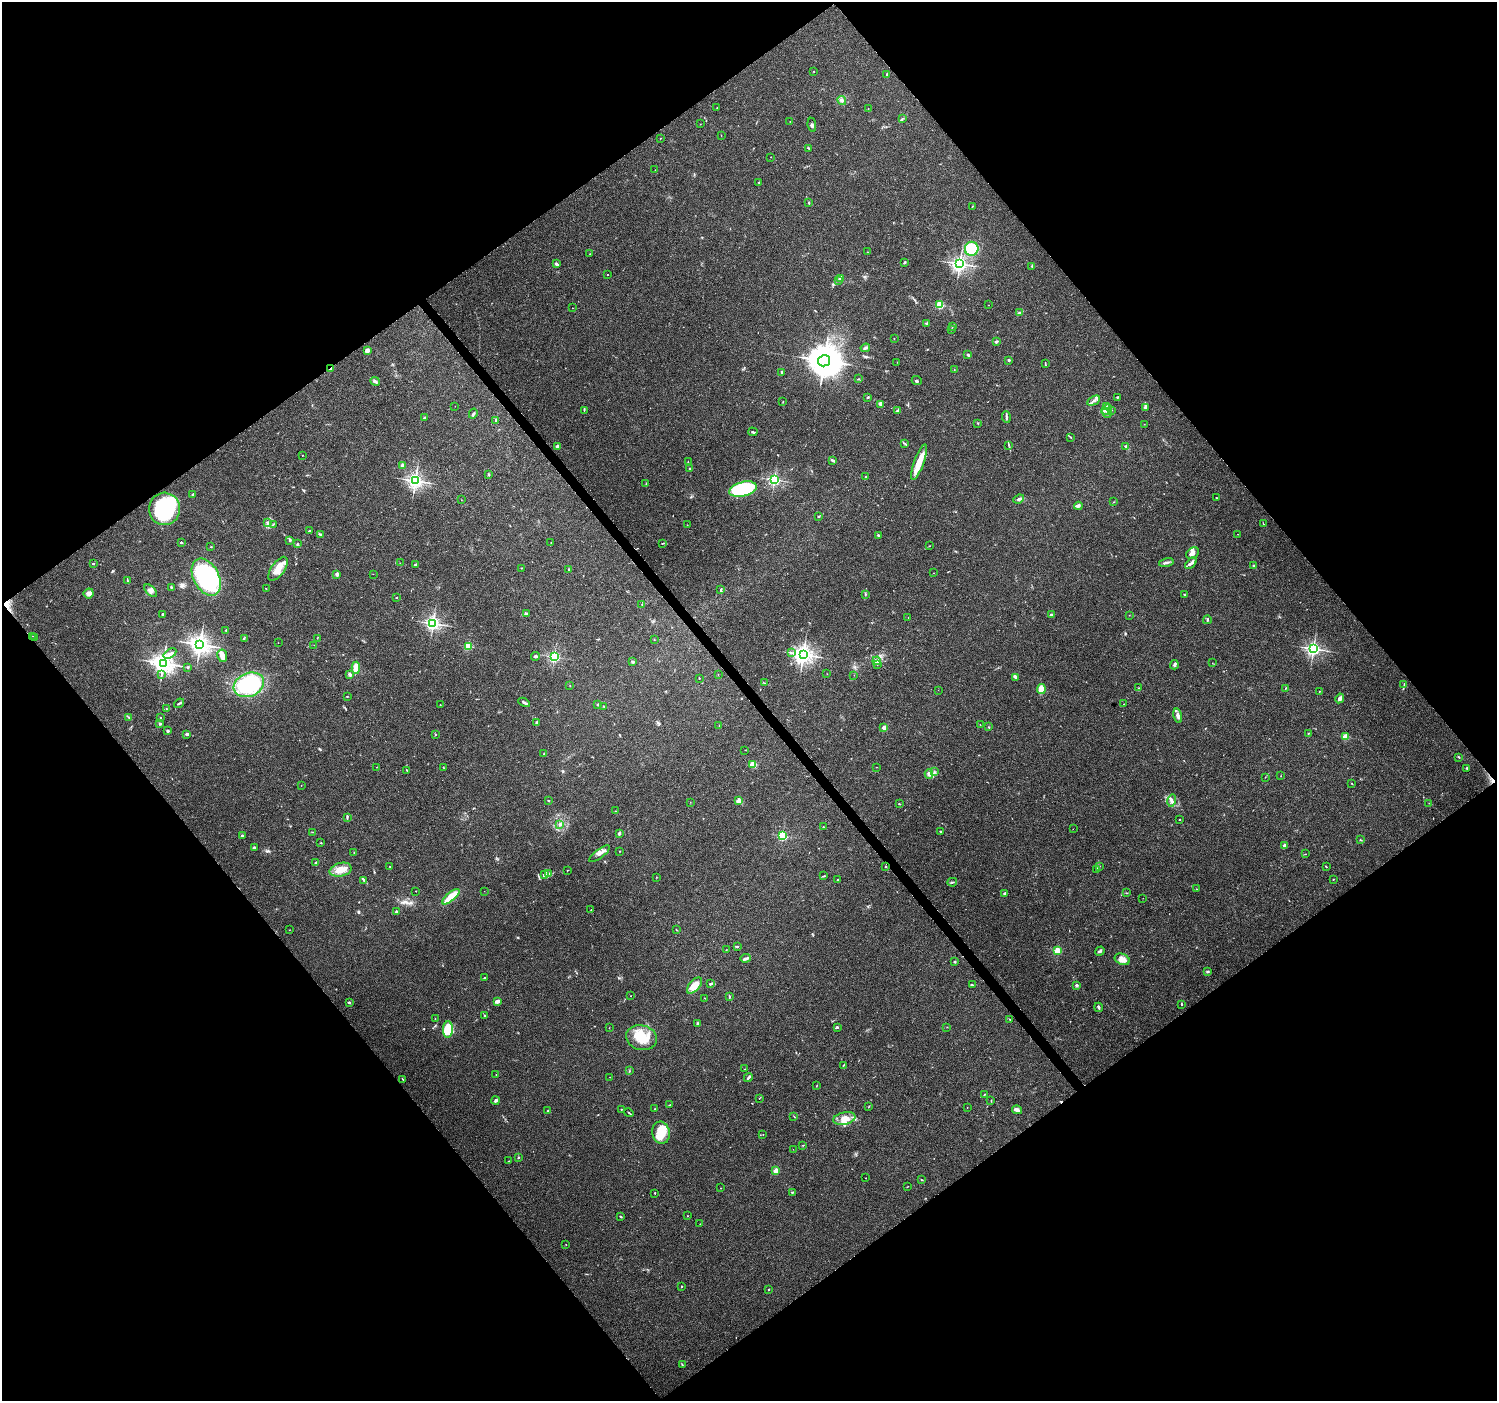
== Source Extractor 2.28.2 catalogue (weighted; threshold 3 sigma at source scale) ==
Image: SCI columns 1-5979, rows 137-5729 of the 5984 x 5930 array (HDU 1 of 3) = the unmasked area's bounding box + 8 px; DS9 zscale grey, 4 x 4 block average (1 PNG px = mean of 4 x 4 image px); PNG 1499 x 1403 px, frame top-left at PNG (2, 2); each listed source drawn as its Kron ellipse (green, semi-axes under 4 px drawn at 4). Shown black and unused: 50% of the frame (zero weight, under 3 of 4 exposures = <1% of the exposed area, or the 3 px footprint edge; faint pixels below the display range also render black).
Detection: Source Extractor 2.28.2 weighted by HDU 2 'WHT'. Background 0.0621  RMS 0.004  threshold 0.0182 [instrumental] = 3 sigma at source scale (4.5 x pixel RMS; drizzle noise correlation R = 1.50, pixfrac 1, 0.0396/0.0396 arcsec/px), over >= 5 px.
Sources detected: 380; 5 inside a brighter object's white glare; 3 cosmic-ray / hot-pixel residue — neither listed nor drawn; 11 coinciding with a brighter row at this scale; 19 inside a brighter listed object's ellipse — not listed separately; the other 342 listed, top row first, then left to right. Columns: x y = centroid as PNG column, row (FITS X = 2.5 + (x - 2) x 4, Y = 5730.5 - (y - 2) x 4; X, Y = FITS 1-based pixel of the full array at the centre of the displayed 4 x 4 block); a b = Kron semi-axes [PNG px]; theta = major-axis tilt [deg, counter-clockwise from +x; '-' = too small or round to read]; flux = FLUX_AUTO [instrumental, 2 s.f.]
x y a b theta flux
814 71 2 2 - 0.94
887 74 2 2 - 1.7
842 100 4 2 - 2.8
717 108 2 2 - 0.81
868 109 2 2 - 0.91
902 118 2 2 - 1.2
790 121 2 2 - 0.57
700 124 2 2 - 0.54
812 125 7 2 -81 4.2
721 135 2 2 - 0.67
660 138 2 2 - 0.62
808 148 3 2 - 1.2
771 157 2 2 - 1.2
655 170 2 2 - 0.54
759 182 2 2 - 2
809 203 2 2 - 6.3
972 206 2 2 - 0.83
972 249 7 7 - 50
868 252 2 2 - 0.75
590 254 2 2 - 0.89
904 262 3 2 - 2.8
556 264 4 2 - 5.3
960 264 2 2 - 880
1032 266 2 2 - 1.3
608 275 2 2 - 0.95
840 278 2 2 - 35
838 281 3 2 - 1.8
940 305 2 2 - 170
988 305 2 2 - 0.52
572 308 2 2 - 0.79
1020 312 3 2 - 2.5
926 323 3 2 - 2.8
952 327 2 2 - 0.75
951 329 2 2 - 0.96
894 338 2 2 - 1.8
996 342 3 2 - 4
865 348 5 2 - 7
367 350 3 2 - 21
968 355 3 2 - 4.2
1009 360 3 2 - 2.3
824 361 6 5 - 6400
897 362 2 2 - 0.59
1045 363 3 2 - 1.6
331 368 4 2 - 6.3
954 370 2 2 - 0.84
782 372 2 2 - 9.1
858 379 2 2 - 1.3
375 381 5 3 - 5.5
917 381 5 2 - 3.4
868 397 3 2 - 1.8
1117 397 2 2 - 2.6
1094 401 7 2 27 6.1
783 402 2 2 - 1
881 404 3 3 - 13
455 406 2 2 - 0.47
1106 406 3 2 - 1.7
1145 408 3 3 - 2.8
584 410 2 2 - 1.4
1107 410 6 2 40 7
897 411 3 2 - 4.1
1111 411 2 2 - 1.3
1107 413 5 2 - 4.1
473 414 5 2 - 3.7
1006 417 6 2 -86 4.3
424 418 2 2 - 8.6
496 420 3 2 - 3.4
978 423 2 2 - 1.4
1144 424 2 2 - 0.51
753 432 5 2 - 2.9
1071 438 2 2 - 0.81
905 444 3 2 - 2.2
1009 445 2 2 - 1.1
557 447 2 2 - 27
1126 447 3 2 - 2
302 455 2 2 - 1.1
833 460 4 2 - 3.9
688 462 2 2 - 0.74
919 462 19 5 69 37
402 465 2 2 - 23
690 468 2 2 - 1.8
489 475 2 2 - 3
865 477 2 2 - 1.2
774 480 2 2 - 520
415 481 2 2 - 930
646 483 2 2 - 1.1
743 489 14 7 14 150
193 494 2 2 - 7.4
1216 498 3 2 - 1.2
1019 499 5 3 - 5.5
461 500 2 2 - 0.42
1114 502 3 2 - 1
1078 506 4 3 - 4.6
164 509 16 15 - 190
819 516 2 2 - 1.4
268 522 3 3 - 4.1
273 524 2 2 - 0.87
1263 524 3 2 - 1.8
687 525 2 2 - 0.55
309 531 3 2 - 1.9
1238 534 2 2 - 0.54
320 535 4 2 - 3
878 535 2 2 - 3.3
289 540 3 2 - 2.2
551 542 2 2 - 1.1
181 543 3 2 - 2.6
662 543 2 2 - 1.3
297 544 4 2 - 2.4
929 546 2 2 - 1
211 547 2 2 - 0.88
1193 553 7 5 37 9.6
1166 562 7 2 13 5.9
400 563 2 2 - 0.51
1191 563 7 3 47 8.6
93 564 2 2 - 2.1
415 565 4 2 - 3.3
1254 566 2 2 - 12
522 568 2 2 - 1.1
278 569 14 6 54 29
569 569 3 2 - 3
934 573 2 2 - 0.48
337 574 2 2 - 29
373 574 2 2 - 0.5
206 577 20 12 -62 350
127 580 2 2 - 1.3
171 587 3 2 - 1.3
266 588 2 2 - 1
720 590 2 2 - 1.1
151 591 8 4 -47 9.9
89 593 5 5 - 9.8
865 594 2 2 - 2.2
1184 595 3 2 - 1.4
396 597 2 2 - 3.7
642 604 2 2 - 1.1
163 614 2 2 - 2.7
526 614 3 2 - 2.6
1051 614 2 2 - 7.6
1129 615 2 2 - 0.62
908 618 2 2 - 0.48
1207 620 4 2 - 2.2
433 623 2 2 - 750
226 630 2 2 - 1.5
33 636 2 2 - 0.48
35 638 2 2 - 6
244 638 3 2 - 1.9
317 638 2 2 - 1.1
654 640 2 2 - 0.76
278 643 2 2 - 0.4
200 644 3 3 - 1800
314 645 2 2 - 0.39
468 646 2 2 - 190
1313 649 2 2 - 760
791 652 2 2 - 1.3
170 654 7 2 33 8.1
803 654 3 3 - 1400
222 656 6 5 - 11
536 656 4 3 - 3.3
554 657 2 2 - 410
877 661 4 3 - 4.8
632 662 3 2 - 4.6
163 663 3 3 - 1800
1212 663 2 2 - 0.56
878 664 2 2 - 1.2
1174 665 4 2 - 6
188 667 2 2 - 1.5
356 668 6 3 87 34
350 674 3 2 - 8.4
718 674 2 2 - 0.66
827 674 2 2 - 0.55
161 675 2 2 - 1.1
854 675 2 2 - 0.57
1016 677 4 2 - 3.5
699 678 2 2 - 1.1
764 683 2 2 - 1.3
249 685 16 11 22 240
570 685 2 2 - 0.74
1404 685 3 2 - 2.3
1139 688 2 2 - 0.97
1041 689 5 4 - 29
1285 689 2 2 - 0.72
938 690 2 2 - 0.37
1319 691 2 2 - 1
347 697 2 2 - 0.96
1340 698 5 3 - 8.4
524 702 6 2 -30 4.8
179 703 5 2 - 3.7
598 704 2 2 - 8.3
1124 704 2 2 - 1.8
440 705 2 2 - 0.75
604 706 3 2 - 1.9
166 709 2 2 - 0.69
1178 716 7 3 -77 9.4
129 717 2 2 - 0.81
160 717 2 2 - 1.5
536 722 3 2 - 3.1
160 724 2 2 - 3.9
980 725 2 2 - 0.52
719 726 2 2 - 0.6
884 727 2 2 - 39
989 727 2 2 - 1.3
168 731 3 2 - 3.7
187 734 4 3 - 4
1308 734 4 2 - 2
435 735 2 2 - 0.88
1345 737 2 2 - 89
745 750 2 2 - 0.44
544 754 2 2 - 1.1
1459 757 3 2 - 1.6
753 764 4 3 - 25
376 767 2 2 - 0.79
876 767 2 2 - 0.87
444 768 2 2 - 0.96
1467 768 3 2 - 2
407 770 3 2 - 1.3
934 772 2 2 - 1.2
929 774 5 3 - 6.1
1281 776 2 2 - 0.78
1265 777 2 2 - 0.51
1352 783 2 2 - 1.3
301 785 2 2 - 0.59
548 800 2 2 - 1.2
739 801 2 2 - 57
1172 801 6 3 76 7.6
690 802 2 2 - 0.47
1429 803 2 2 - 0.66
899 804 3 2 - 1.4
615 811 2 2 - 1
347 817 2 2 - 2.6
1180 819 2 2 - 2.3
560 824 3 3 - 2.9
823 827 2 2 - 1.1
1073 829 2 2 - 0.84
940 831 2 2 - 1.5
312 832 2 2 - 0.67
619 833 3 2 - 6
242 836 3 2 - 4.2
782 836 2 2 - 240
1360 840 3 2 - 1.4
321 843 2 2 - 0.96
1284 846 2 2 - 25
254 847 3 2 - 1.9
620 851 2 2 - 1.2
354 852 2 2 - 0.81
599 854 12 2 37 9.6
1306 854 2 2 - 0.58
315 862 2 2 - 1.9
390 866 2 2 - 3.1
885 866 2 2 - 1.4
1099 866 2 2 - 1
1327 867 2 2 - 0.64
1097 869 4 2 - 1.6
341 870 11 6 14 28
567 870 2 2 - 0.87
548 873 4 3 - 4.8
544 874 3 2 - 2.5
824 876 2 2 - 1.4
656 877 2 2 - 0.69
1333 879 2 2 - 1.1
364 880 4 2 - 2.9
837 880 2 2 - 1.1
952 882 5 2 - 2.9
1196 889 2 2 - 1.4
416 891 2 2 - 0.65
484 891 2 2 - 0.41
1127 893 2 2 - 0.76
1005 894 2 2 - 12
451 897 11 4 40 38
1143 898 2 2 - 0.43
591 910 2 2 - 1.3
396 912 2 2 - 4.7
289 930 2 2 - 0.5
677 930 3 2 - 0.81
737 947 2 2 - 2.9
726 950 2 2 - 0.55
1058 950 2 2 - 110
1100 951 5 2 - 4.7
745 958 5 3 - 4.8
1122 959 8 5 -22 14
955 962 2 2 - 4.8
1207 972 2 2 - 1.8
484 978 2 2 - 1.3
711 984 4 2 - 3.2
972 985 4 2 - 2.6
1077 985 2 2 - 15
694 986 9 5 49 37
631 996 2 2 - 1.1
729 997 3 2 - 2.3
704 998 2 2 - 0.66
497 1001 4 2 - 10
349 1002 3 2 - 2.9
1182 1004 3 2 - 2
1099 1007 5 2 - 3.4
484 1016 2 2 - 1.7
435 1018 2 2 - 0.74
1010 1019 2 2 - 0.86
698 1023 3 2 - 2.2
837 1027 3 2 - 3.3
947 1027 2 2 - 0.57
609 1028 2 2 - 0.55
448 1029 8 5 87 76
641 1038 15 12 -17 62
843 1065 2 2 - 1.6
744 1069 2 2 - 0.67
629 1071 3 2 - 1.1
496 1075 2 2 - 1.2
610 1077 2 2 - 0.52
748 1077 5 3 - 4.1
403 1079 3 2 - 1.8
816 1086 2 2 - 0.93
985 1094 2 2 - 1
759 1098 2 2 - 0.73
496 1100 4 2 - 3.9
991 1101 2 2 - 0.62
670 1105 2 2 - 0.94
869 1106 2 2 - 0.85
967 1108 2 2 - 0.81
621 1109 2 2 - 1.3
655 1109 2 2 - 1.2
548 1110 2 2 - 0.97
1017 1110 5 3 - 6.2
629 1113 5 2 - 2.2
794 1116 2 2 - 0.97
844 1119 11 6 12 23
661 1133 11 9 -76 56
763 1134 2 2 - 0.61
803 1145 2 2 - 1.1
793 1149 2 2 - 0.5
518 1158 2 2 - 2.3
508 1161 2 2 - 0.71
776 1171 2 2 - 81
866 1178 2 2 - 1.7
922 1180 2 2 - 0.95
907 1187 2 2 - 0.72
721 1188 2 2 - 0.47
792 1192 2 2 - 2.7
655 1193 2 2 - 1.9
620 1216 2 2 - 1.7
687 1216 2 2 - 0.74
700 1224 2 2 - 0.4
566 1244 2 2 - 0.66
682 1286 2 2 - 2.7
769 1289 2 2 - 1.6
682 1365 2 2 - 1.4
Overlapping masked pixels (flux is a lower limit): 1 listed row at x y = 331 368
Diffuse or blended objects may show on this block-average render without a row.